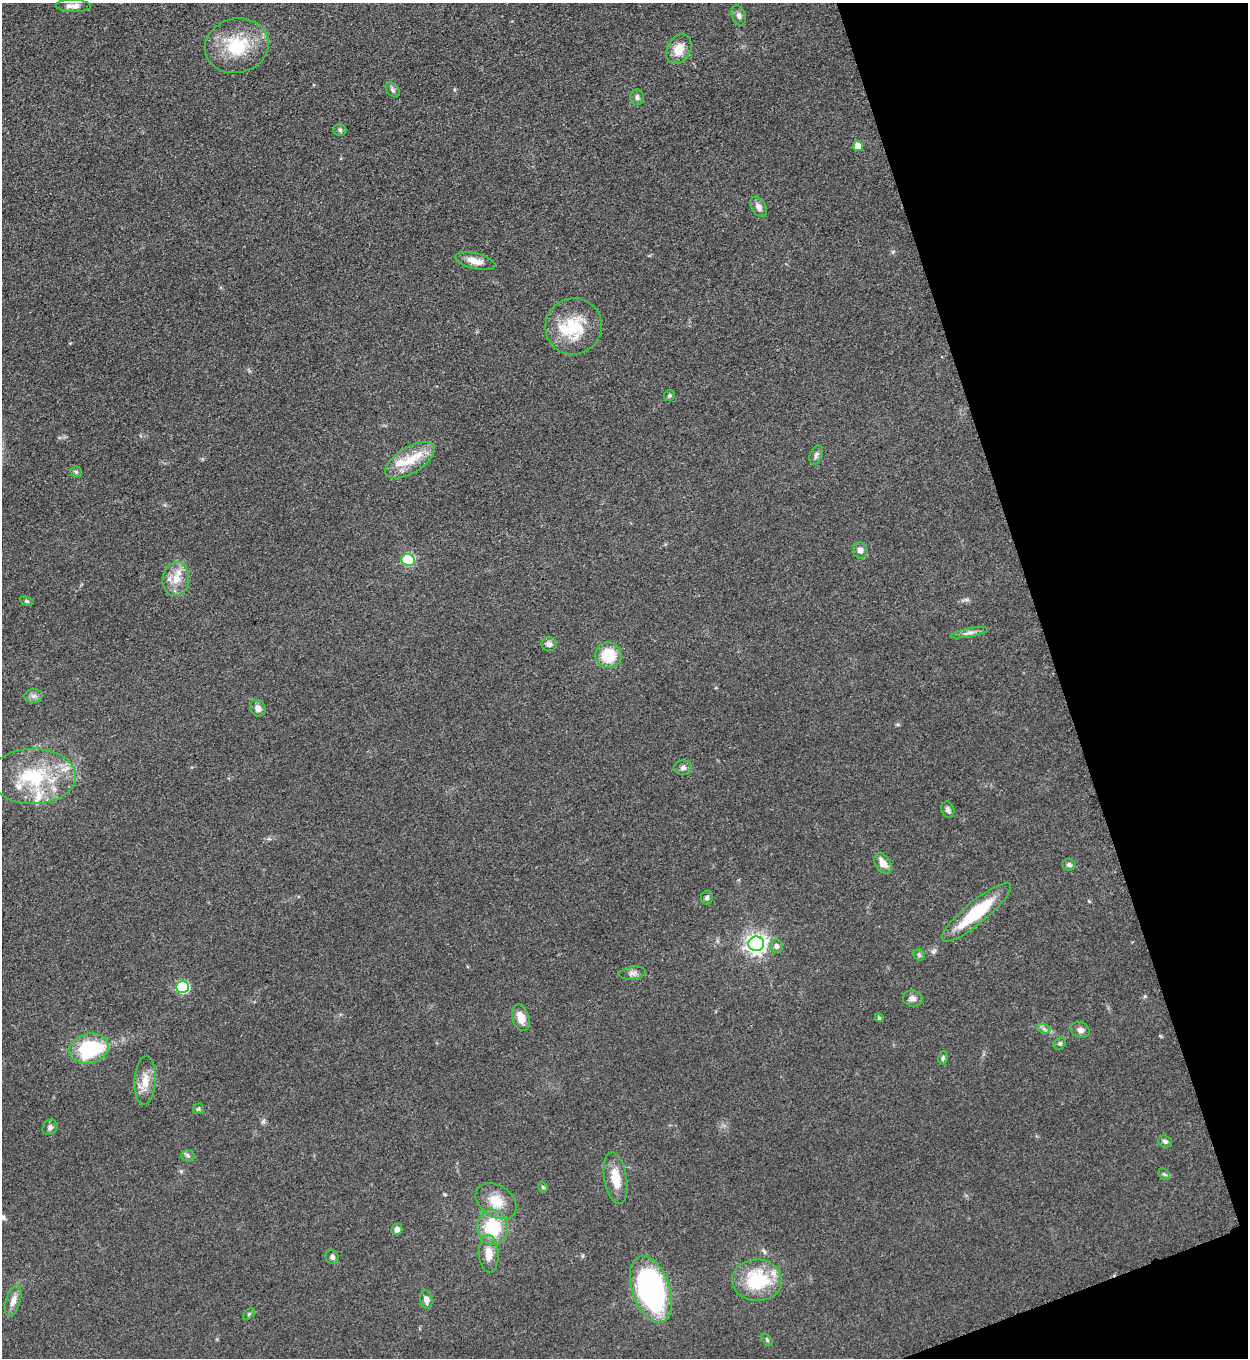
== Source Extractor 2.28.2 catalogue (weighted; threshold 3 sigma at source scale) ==
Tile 12 of 4 x 4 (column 4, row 3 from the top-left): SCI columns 4026-5271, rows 1366-2721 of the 5428 x 5440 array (HDU 1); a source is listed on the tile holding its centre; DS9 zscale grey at full resolution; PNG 1250 x 1360 px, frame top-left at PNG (2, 3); each listed source drawn as its Kron ellipse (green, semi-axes under 4 px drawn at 4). Shown black and unused: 17% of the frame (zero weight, under 3 of 5 exposures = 1% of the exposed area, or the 3 px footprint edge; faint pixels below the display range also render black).
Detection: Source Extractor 2.28.2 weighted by HDU 2 'WHT'; one run over the whole footprint, this tile lists its part. Background 0.0613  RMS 0.0059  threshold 0.0265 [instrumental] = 3 sigma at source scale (4.5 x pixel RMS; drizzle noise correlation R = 1.50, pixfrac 1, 0.05/0.05 arcsec/px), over >= 5 px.
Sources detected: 68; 1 inside a brighter object's white glare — neither listed nor drawn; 4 inside a brighter listed object's ellipse — not listed separately; the other 63 listed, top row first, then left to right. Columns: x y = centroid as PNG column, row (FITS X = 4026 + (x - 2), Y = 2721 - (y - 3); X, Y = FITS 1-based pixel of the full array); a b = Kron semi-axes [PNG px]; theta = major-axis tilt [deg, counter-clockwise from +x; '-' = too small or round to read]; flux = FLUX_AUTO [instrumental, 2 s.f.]
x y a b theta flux
73 6 17 6 -2 3.6
739 15 10 7 -71 2.2
237 46 32 27 14 31
679 49 16 11 61 8.9
393 90 9 5 -50 1.5
637 97 7 6 - 1.9
340 130 6 5 - 1.2
858 146 5 5 - 8.3
759 207 11 7 -58 3.1
475 261 20 7 -14 5.9
573 326 28 28 - 25
669 396 6 5 - 1.1
816 455 10 6 67 1.9
410 460 27 13 32 15
76 472 6 5 - 1.1
860 550 8 7 - 2.7
408 560 7 6 - 47
176 579 17 13 82 9.2
26 601 7 4 -26 0.83
969 633 19 4 11 2.7
549 644 7 7 - 2.4
608 655 13 13 - 18
33 696 9 7 1 2.3
258 708 9 7 -60 3.1
683 768 9 7 1 2.2
33 776 43 27 0 45
948 810 8 6 -70 2.1
883 863 11 7 -54 5.7
1069 865 7 6 - 1.5
707 898 7 6 - 1.3
976 912 44 11 39 33
756 944 7 7 - 310
776 946 7 6 - 2.3
919 955 6 5 - 1.1
632 973 13 6 8 2.6
182 987 6 6 - 59
913 999 10 8 -12 2.6
521 1018 13 8 -72 6.5
879 1018 4 4 - 0.61
1044 1029 7 4 -18 1.4
1080 1030 10 7 -19 2.5
1060 1044 7 5 41 1.1
89 1048 20 14 13 47
943 1058 7 4 81 1
145 1080 24 10 86 8.3
198 1109 5 5 - 0.97
50 1127 8 7 - 1.8
1165 1141 7 5 -17 1.5
188 1156 6 6 - 1.3
1164 1174 6 5 - 0.97
616 1178 26 11 -80 12
543 1187 5 4 - 0.82
496 1201 22 15 -33 12
492 1227 18 15 -82 28
397 1229 6 5 - 3
489 1254 19 10 -87 7.4
332 1257 7 6 - 1.8
757 1280 25 21 -2 35
651 1289 35 19 -71 150
426 1300 9 6 -79 3.3
13 1301 16 7 73 4.4
249 1314 7 4 45 0.85
767 1340 7 4 -46 0.99